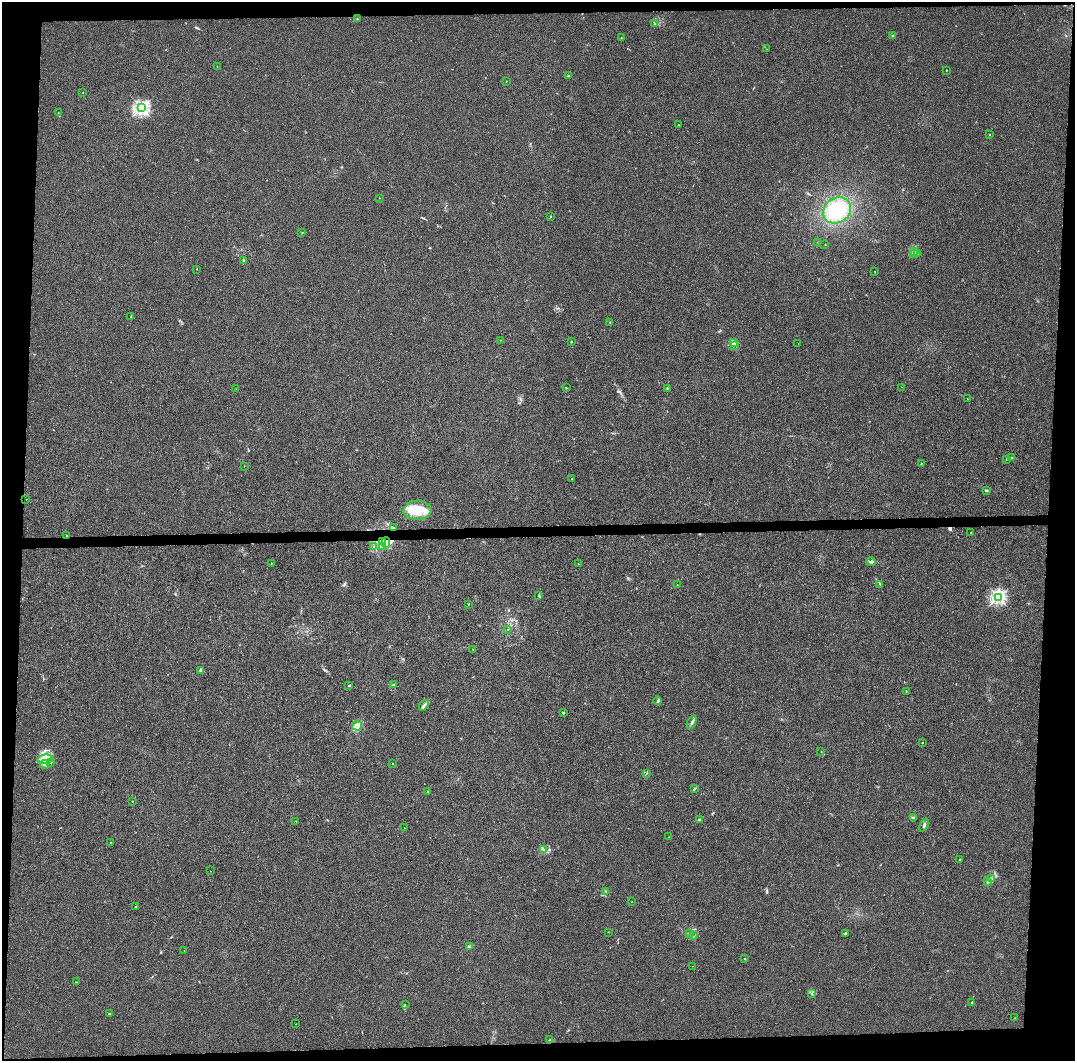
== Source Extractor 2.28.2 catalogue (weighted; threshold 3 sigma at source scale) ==
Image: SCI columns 9-4300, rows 159-4391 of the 4300 x 4550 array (HDU 1 of 3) = the unmasked area's bounding box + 8 px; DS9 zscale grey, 4 x 4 block average (1 PNG px = mean of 4 x 4 image px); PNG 1077 x 1063 px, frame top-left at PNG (2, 2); each listed source drawn as its Kron ellipse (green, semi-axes under 4 px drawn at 4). Shown black and unused: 8% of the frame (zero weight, under 3 of 4 exposures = <1% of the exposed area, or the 3 px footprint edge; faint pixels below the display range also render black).
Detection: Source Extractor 2.28.2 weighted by HDU 2 'WHT'. Background 0.00897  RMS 0.0037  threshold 0.0167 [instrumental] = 3 sigma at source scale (4.5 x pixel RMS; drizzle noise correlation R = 1.50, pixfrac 1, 0.0396/0.0396 arcsec/px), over >= 5 px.
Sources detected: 136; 2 too faint to see at this stretch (4 x 4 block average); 2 inside a brighter object's white glare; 5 cosmic-ray / hot-pixel residue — neither listed nor drawn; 2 coinciding with a brighter row at this scale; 12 inside a brighter listed object's ellipse — not listed separately; the other 113 listed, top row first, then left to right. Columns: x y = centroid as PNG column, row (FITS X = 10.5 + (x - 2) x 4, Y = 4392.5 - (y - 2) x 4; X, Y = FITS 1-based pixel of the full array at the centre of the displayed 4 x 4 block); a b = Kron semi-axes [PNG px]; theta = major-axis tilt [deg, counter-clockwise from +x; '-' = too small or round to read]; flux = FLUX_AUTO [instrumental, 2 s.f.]
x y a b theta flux
357 19 2 2 - 0.92
655 24 2 2 - 0.45
892 36 2 2 - 1.2
621 38 2 2 - 0.68
767 49 2 2 - 0.3
217 66 2 2 - 0.5
946 70 2 2 - 1.1
568 76 2 2 - 1.8
506 81 2 2 - 0.51
83 93 2 2 - 0.84
141 108 2 2 - 540
58 112 2 2 - 0.37
678 125 2 2 - 0.76
990 135 2 2 - 0.87
379 198 2 2 - 0.87
837 210 15 12 35 70
551 216 2 2 - 1.6
302 233 3 2 - 0.77
817 242 2 2 - 0.42
825 244 2 2 - 0.74
914 251 2 2 - 0.92
918 253 2 2 - 1.2
913 254 3 2 - 2.1
243 261 3 2 - 1.9
196 269 2 2 - 1.2
875 271 2 2 - 0.53
131 317 2 2 - 0.79
610 322 2 2 - 0.64
500 340 2 2 - 0.55
571 342 2 2 - 1.6
733 343 2 2 - 2.1
798 343 2 2 - 0.31
734 346 4 2 - 1.9
902 387 2 2 - 0.5
566 388 2 2 - 1.5
667 388 2 2 - 1.2
236 389 2 2 - 0.73
967 398 2 2 - 0.57
1012 458 2 2 - 1.2
1006 459 2 2 - 1.3
921 464 2 2 - 1.4
244 466 2 2 - 0.54
572 479 2 2 - 0.73
986 490 3 2 - 2.1
26 499 2 2 - 0.49
417 510 14 9 2 44
394 528 3 2 - 2.8
971 532 2 2 - 0.71
66 535 2 2 - 1
382 542 4 3 - 4.7
386 543 5 3 - 6.9
374 547 2 2 - 0.74
383 547 3 2 - 2.5
871 562 4 3 - 4.3
271 563 2 2 - 0.7
578 564 2 2 - 0.82
880 584 2 2 - 1.2
677 585 2 2 - 0.68
539 596 2 2 - 1.4
998 597 2 2 - 470
468 604 2 2 - 0.62
508 629 2 2 - 0.53
473 650 2 2 - 0.49
201 670 4 3 - 5.6
393 684 2 2 - 0.9
349 685 2 2 - 1.6
906 691 2 2 - 0.96
658 701 4 2 - 2.8
424 705 6 2 54 5
563 713 3 2 - 1.8
692 722 7 2 65 4.2
357 726 5 5 - 11
922 742 2 2 - 0.64
821 751 2 2 - 0.54
45 759 8 4 4 14
51 762 2 2 - 1.6
393 763 2 2 - 0.75
45 764 5 2 - 4.2
647 773 2 2 - 0.78
695 789 3 2 - 1.9
428 791 3 2 - 1.6
132 801 2 2 - 0.9
913 818 3 2 - 1.2
699 820 2 2 - 16
296 821 2 2 - 0.65
924 825 7 2 66 4
404 828 2 2 - 0.47
669 837 2 2 - 0.43
110 842 2 2 - 0.96
543 850 3 2 - 3.1
960 860 3 2 - 2.1
210 871 2 2 - 0.37
991 879 4 2 - 2.4
988 881 3 2 - 2.6
606 891 2 2 - 1.5
632 901 2 2 - 0.43
136 907 2 2 - 0.99
608 932 2 2 - 0.6
690 933 2 2 - 0.98
845 933 3 2 - 2.6
693 936 2 2 - 0.83
470 947 2 2 - 27
184 950 2 2 - 0.32
745 959 2 2 - 1
693 966 2 2 - 0.57
76 982 2 2 - 0.77
811 993 2 2 - 1.3
972 1002 2 2 - 1.9
405 1004 2 2 - 0.57
110 1014 4 2 - 3.1
1014 1018 2 2 - 0.49
296 1024 2 2 - 0.52
549 1040 2 2 - 1.9
Overlapping masked pixels (flux is a lower limit): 2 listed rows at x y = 394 528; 382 542
Diffuse or blended objects may show on this block-average render without a row.